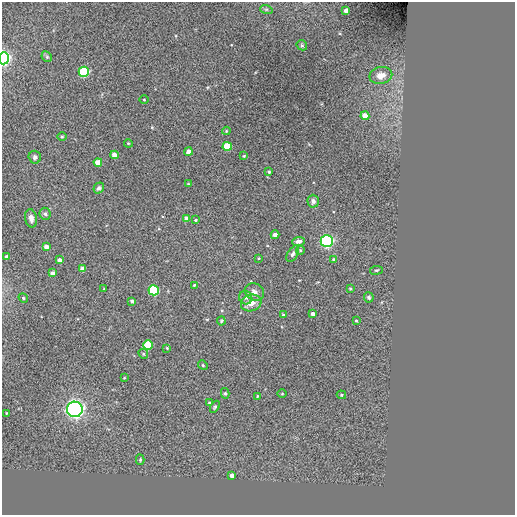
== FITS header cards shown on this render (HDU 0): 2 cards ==
NAXIS1  =                  513 / NUMBER OF ELEMENTS ALONG THIS AXIS
NAXIS2  =                  513 / NUMBER OF ELEMENTS ALONG THIS AXIS

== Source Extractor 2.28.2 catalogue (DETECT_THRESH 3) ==
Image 513 x 513 px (HDU 0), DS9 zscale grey, 1 PNG px = 1 image px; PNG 517 x 517 px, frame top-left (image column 1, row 513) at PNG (2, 2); each listed source drawn as its Kron ellipse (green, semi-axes under 4 px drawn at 4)
Background -0.00437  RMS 44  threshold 132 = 3 sigma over >= 5 px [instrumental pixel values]
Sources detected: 68; all 68 listed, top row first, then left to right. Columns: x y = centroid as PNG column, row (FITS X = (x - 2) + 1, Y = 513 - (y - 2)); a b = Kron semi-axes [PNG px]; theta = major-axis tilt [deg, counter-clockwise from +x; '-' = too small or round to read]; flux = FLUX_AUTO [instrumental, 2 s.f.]
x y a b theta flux
266 9 6 4 -18 4.0e+03
346 11 4 4 - 2.0e+04
302 45 5 4 - 3.9e+03
47 57 6 4 -45 4.8e+03
4 58 6 5 - 8.2e+05
84 72 5 5 - 3.3e+05
381 75 11 8 12 2.4e+04
144 100 4 3 - 2.4e+03
365 116 4 4 - 3.3e+04
226 131 4 4 - 2.8e+03
62 137 5 3 - 2.8e+03
128 143 4 3 - 2.6e+03
227 146 4 4 - 1.0e+05
188 151 4 4 - 2.0e+04
114 155 4 4 - 2.7e+04
244 156 4 3 - 3.1e+03
35 157 6 6 - 7.5e+03
98 162 4 4 - 4.3e+04
269 172 3 3 - 2.8e+03
188 184 3 3 - 2.2e+03
99 188 6 5 - 6.8e+03
313 201 6 5 - 8.7e+03
45 214 6 5 - 6.6e+03
31 218 9 6 -79 1.4e+04
186 218 4 4 - 1.6e+04
196 220 4 3 - 3.2e+03
275 235 4 4 - 1.8e+04
298 241 6 4 6 9.6e+03
327 241 6 6 - 7.3e+05
46 247 4 4 - 1.8e+04
300 250 4 4 - 3.3e+03
293 254 9 5 59 8.3e+03
7 256 4 4 - 7.4e+03
259 258 3 3 - 2.4e+03
60 260 4 4 - 1.2e+04
334 260 4 3 - 1.1e+04
82 269 4 4 - 2.2e+04
376 270 6 3 7 3.3e+03
53 273 4 4 - 1.3e+04
194 285 4 3 - 2.8e+03
104 289 3 3 - 2.5e+03
350 289 4 3 - 2.9e+03
154 290 5 5 - 3.3e+05
254 292 10 8 -27 1.6e+04
369 297 5 5 - 4.7e+03
23 298 5 4 - 3.7e+03
246 298 7 6 - 8.5e+03
132 301 4 3 - 6.6e+03
251 303 10 8 18 2.6e+04
313 314 4 3 - 1.4e+04
283 315 3 3 - 5.4e+03
221 321 4 4 - 3.3e+03
356 321 3 3 - 3.2e+03
148 345 4 4 - 1.7e+05
167 348 4 3 - 2.7e+03
143 354 5 4 - 3.8e+03
203 365 5 4 - 3.3e+03
124 378 3 2 - 2.1e+03
225 393 5 4 - 4.5e+03
282 394 4 3 - 2.3e+03
341 395 5 4 - 3.8e+03
257 396 4 2 - 2.4e+03
209 402 3 3 - 2.2e+03
215 407 6 4 58 4.2e+03
75 409 8 7 - 1.2e+06
6 413 3 2 - 1.8e+03
140 460 5 4 - 3.6e+03
232 475 4 4 - 1.4e+04
At the frame edge (FLAGS 8, measured only in part): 1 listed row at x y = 4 58